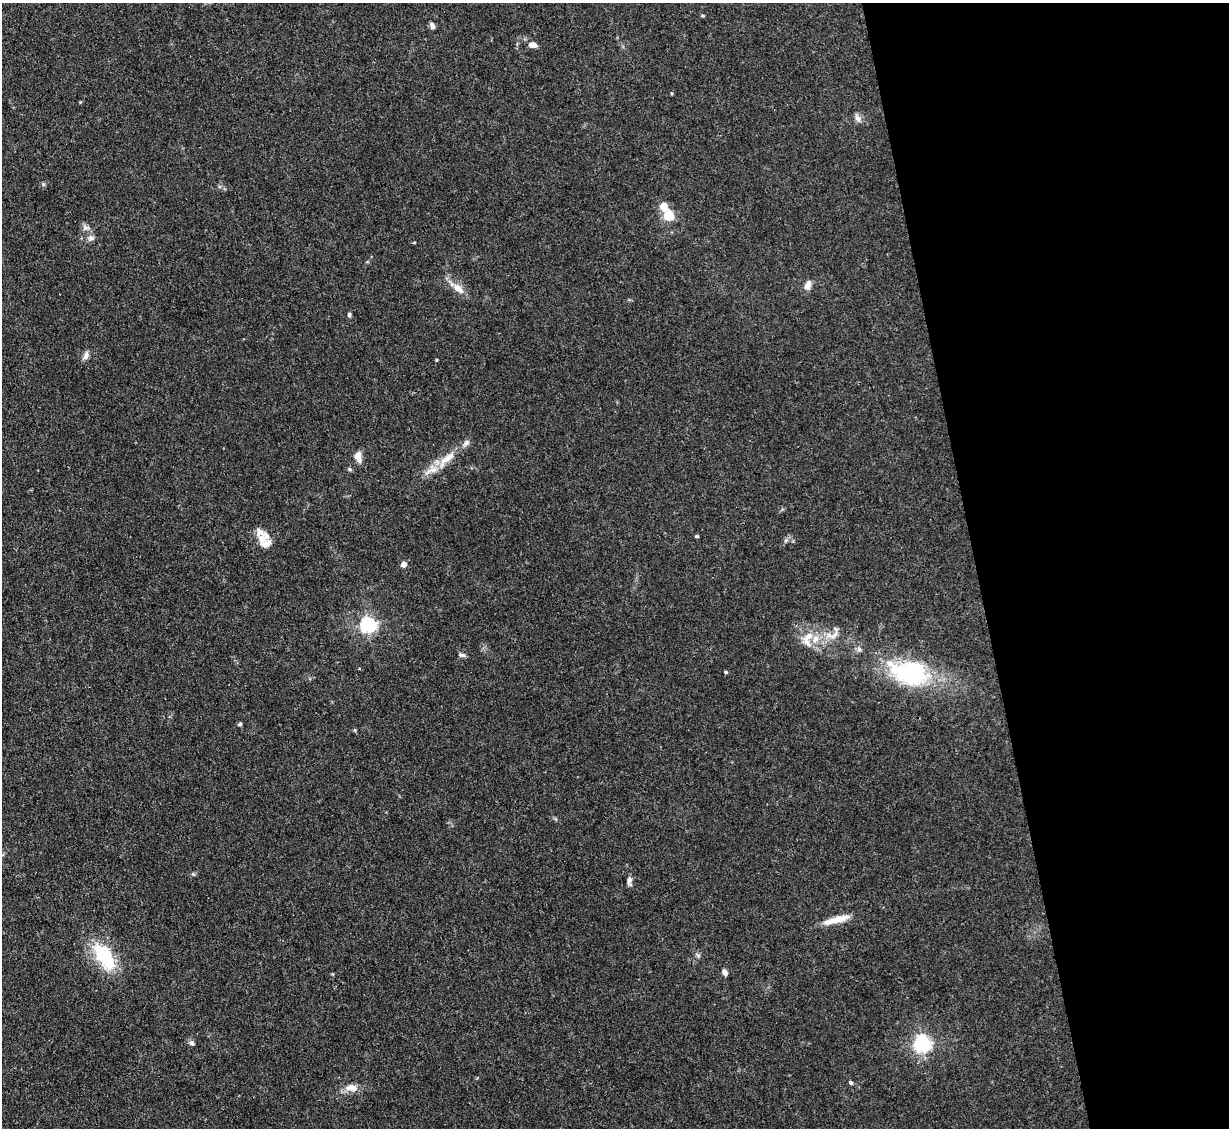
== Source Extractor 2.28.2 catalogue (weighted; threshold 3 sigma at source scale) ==
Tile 12 of 4 x 4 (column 4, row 3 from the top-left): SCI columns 3683-4909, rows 1375-2500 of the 4909 x 4883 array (HDU 1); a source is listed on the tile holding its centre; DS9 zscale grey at full resolution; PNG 1231 x 1130 px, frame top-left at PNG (2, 3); no overlay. Shown black and unused: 21% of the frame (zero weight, under 3 of 4 exposures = <1% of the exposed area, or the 3 px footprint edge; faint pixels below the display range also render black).
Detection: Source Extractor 2.28.2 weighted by HDU 2 'WHT'; one run over the whole footprint, this tile lists its part. Background 0.0355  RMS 0.003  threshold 0.0133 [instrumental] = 3 sigma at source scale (4.5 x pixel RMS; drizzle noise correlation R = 1.50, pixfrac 1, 0.05/0.05 arcsec/px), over >= 5 px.
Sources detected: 45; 2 inside a brighter object's white glare — not listed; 7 inside a brighter listed object's ellipse — not listed separately; the other 36 listed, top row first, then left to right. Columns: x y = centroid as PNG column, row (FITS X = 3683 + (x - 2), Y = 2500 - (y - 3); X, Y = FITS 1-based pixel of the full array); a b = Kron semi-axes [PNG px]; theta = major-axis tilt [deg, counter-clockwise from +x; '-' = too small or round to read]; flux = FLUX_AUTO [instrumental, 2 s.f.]
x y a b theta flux
702 16 6 3 -8 0.33
432 26 9 6 -62 0.89
533 45 8 5 -11 2.5
858 118 12 7 -62 1.4
663 206 5 5 - 7.5
668 216 5 5 - 22
86 228 11 7 0 1.2
91 238 8 8 - 1.2
808 285 12 8 66 2.1
458 288 18 8 -38 3.4
349 315 7 4 -90 0.56
86 355 12 7 60 1.3
358 456 13 8 -78 2.5
446 459 30 9 43 5.8
349 469 7 4 -28 0.5
263 534 27 10 -35 3.6
697 536 4 3 - 0.52
403 564 4 4 - 3.5
368 625 6 6 - 94
833 635 24 11 15 4.7
809 636 16 9 33 3.3
462 655 10 5 -15 0.8
726 672 4 3 - 0.43
908 674 59 27 -19 32
240 724 6 4 16 0.47
355 730 5 5 - 0.33
193 874 6 4 -42 0.37
629 880 11 6 -85 1.3
837 920 35 7 15 4.8
104 955 37 23 -52 15
698 955 8 5 -55 0.59
725 972 6 5 - 1.6
192 1043 8 6 -48 0.83
923 1044 8 6 -75 100
851 1083 6 4 -45 0.6
351 1088 18 10 -7 3
Overlapping masked pixels (flux is a lower limit): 1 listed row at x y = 908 674